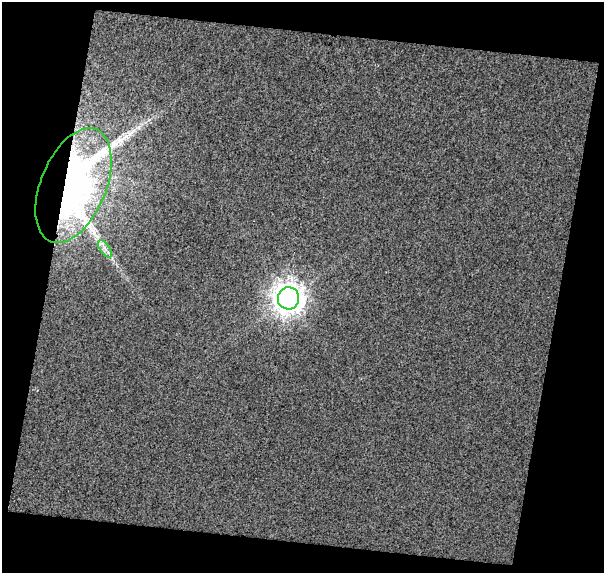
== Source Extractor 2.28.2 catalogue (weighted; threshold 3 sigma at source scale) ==
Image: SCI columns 1-602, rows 28-598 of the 602 x 625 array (HDU 1 of 3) = the unmasked area's bounding box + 8 px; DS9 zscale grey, full resolution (1 PNG px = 1 image px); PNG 606 x 575 px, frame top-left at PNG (2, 2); each listed source drawn as its Kron ellipse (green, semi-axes under 4 px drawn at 4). Shown black and unused: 25% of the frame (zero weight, under 2 of 3 exposures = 2% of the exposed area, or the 3 px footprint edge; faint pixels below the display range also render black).
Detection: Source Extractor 2.28.2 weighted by HDU 2 'WHT'. Background -9.35e-04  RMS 0.48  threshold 2.17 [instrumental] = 3 sigma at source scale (4.5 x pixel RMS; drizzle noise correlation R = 1.50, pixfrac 1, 0.0396/0.0396 arcsec/px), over >= 5 px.
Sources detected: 4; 1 inside a brighter listed object's ellipse — not listed separately; the other 3 listed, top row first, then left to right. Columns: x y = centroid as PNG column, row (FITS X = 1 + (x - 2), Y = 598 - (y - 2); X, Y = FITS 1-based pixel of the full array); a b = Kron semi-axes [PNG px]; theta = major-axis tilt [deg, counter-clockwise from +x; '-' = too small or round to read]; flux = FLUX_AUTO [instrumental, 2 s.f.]
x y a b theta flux
73 186 60 33 68 30000
105 249 10 5 -54 210
288 298 11 10 - 59000
Overlapping masked pixels (flux is a lower limit): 1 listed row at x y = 73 186